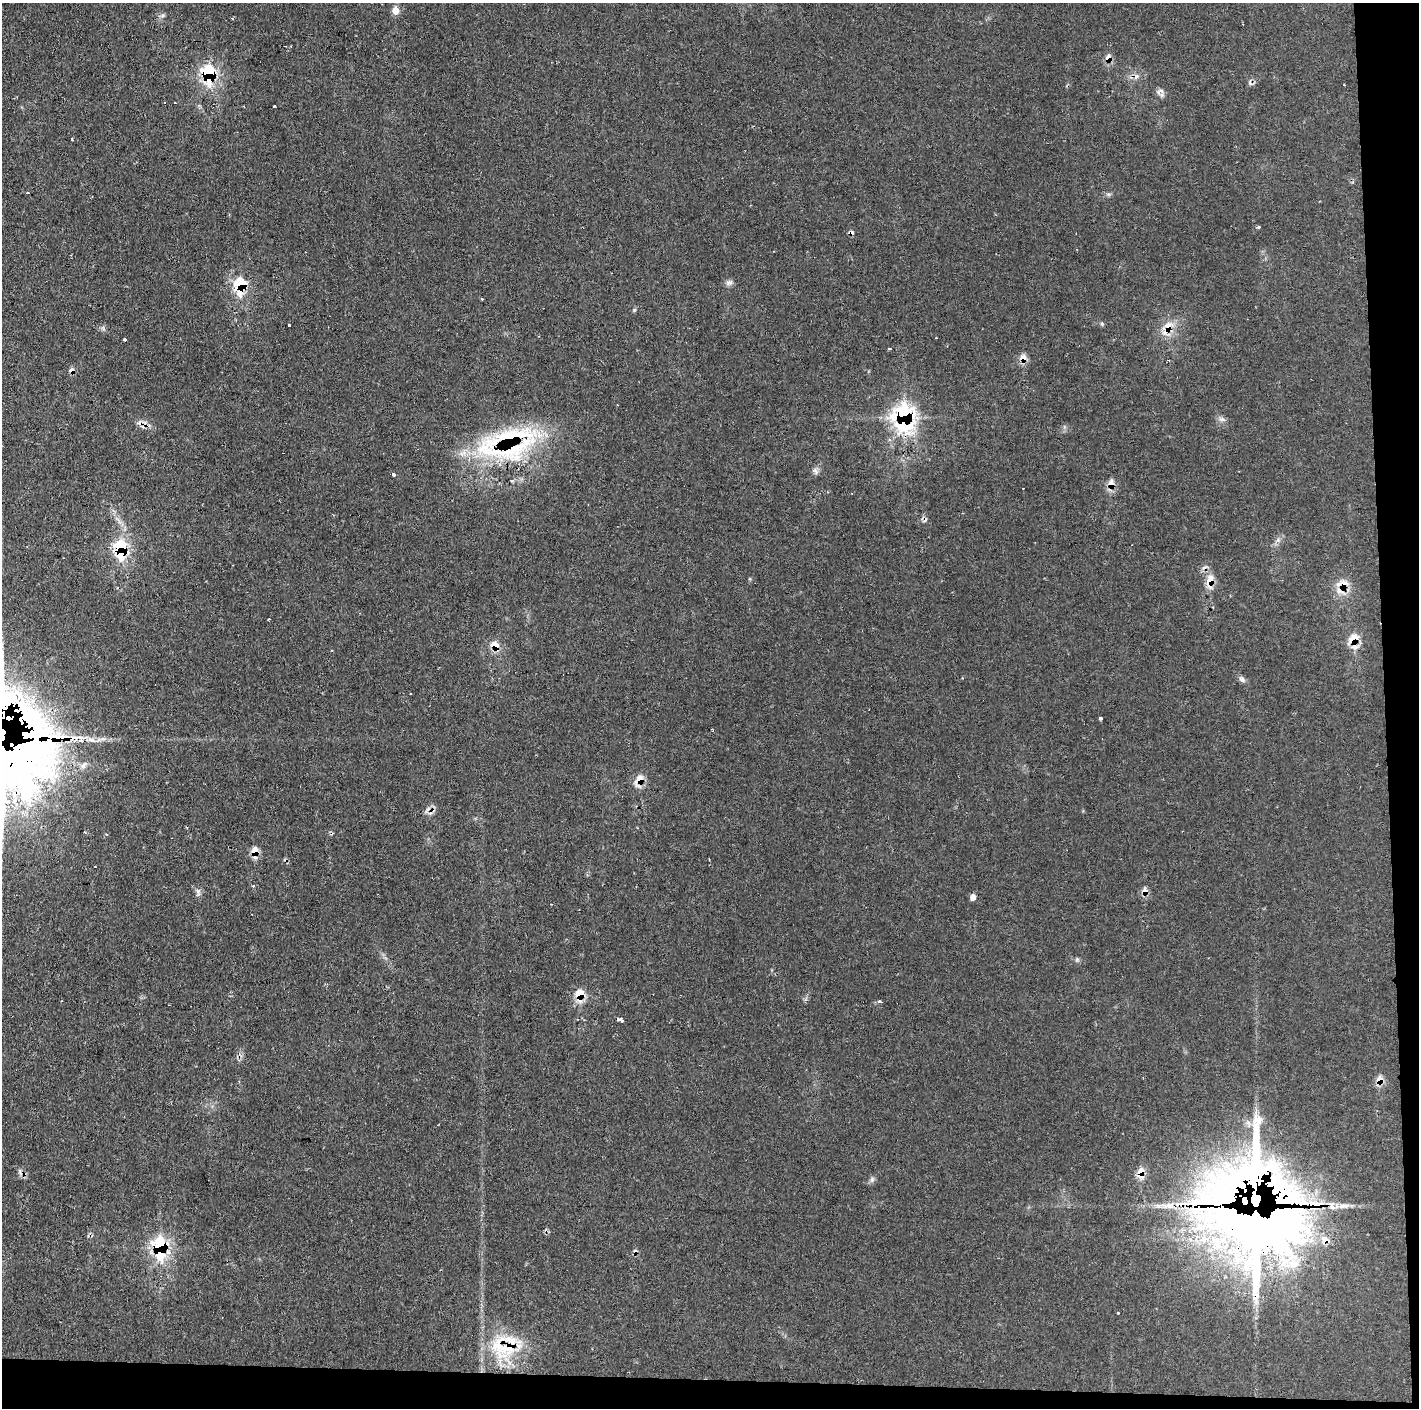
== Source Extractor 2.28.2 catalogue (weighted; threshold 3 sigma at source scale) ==
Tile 9 of 3 x 3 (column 3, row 3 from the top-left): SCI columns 2837-4253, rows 1-1406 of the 4253 x 4228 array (HDU 1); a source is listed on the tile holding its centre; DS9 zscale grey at full resolution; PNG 1421 x 1410 px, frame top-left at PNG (2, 3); no overlay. Shown black and unused: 5% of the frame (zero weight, under 2 of 3 exposures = <1% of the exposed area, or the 3 px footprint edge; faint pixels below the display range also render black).
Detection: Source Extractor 2.28.2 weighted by HDU 2 'WHT'; one run over the whole footprint, this tile lists its part. Background 0.0829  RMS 0.0063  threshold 0.0285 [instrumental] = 3 sigma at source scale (4.5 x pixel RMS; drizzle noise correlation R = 1.50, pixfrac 1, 0.05/0.05 arcsec/px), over >= 5 px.
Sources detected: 82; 16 cosmic-ray / hot-pixel residue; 2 long thin detections or spike segments (spike, bleed or trail) — not listed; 7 inside a brighter listed object's ellipse — not listed separately; the other 57 listed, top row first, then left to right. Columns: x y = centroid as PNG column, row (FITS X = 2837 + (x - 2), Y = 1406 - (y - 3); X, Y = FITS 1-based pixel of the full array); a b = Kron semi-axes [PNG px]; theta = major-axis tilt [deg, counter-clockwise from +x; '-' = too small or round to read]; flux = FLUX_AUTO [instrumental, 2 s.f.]
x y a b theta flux
396 11 5 4 - 12
232 18 3 3 - 0.67
1108 58 9 7 81 4.6
209 74 14 8 -88 49
1158 92 9 7 -83 2.2
175 103 3 2 - 0.49
274 106 3 2 - 1.1
72 139 3 3 - 1.2
1258 227 4 3 - 1.2
729 283 10 7 18 2.2
240 285 14 9 90 28
634 310 5 5 - 0.76
1102 324 6 4 -48 0.88
289 325 3 3 - 2
1168 326 18 12 43 9.1
124 340 3 3 - 1.4
889 349 4 3 - 3.1
1023 358 7 7 - 6.2
72 370 7 7 - 2.3
903 417 16 11 -85 130
1221 419 9 6 -7 2
508 443 82 42 15 110
815 471 11 6 -52 2.1
393 475 3 3 - 6.2
1111 484 9 7 86 6.3
1023 488 2 2 - 0.39
120 548 17 11 -89 38
1210 581 13 7 88 11
1344 583 14 11 -27 6.9
1354 640 13 8 -90 13
495 646 15 10 -51 6.5
962 678 4 3 - 0.5
1242 679 11 6 -44 2.1
1101 719 4 3 - 4
712 729 4 2 - 0.49
36 740 11 7 57 36
639 780 12 8 68 8.9
254 852 11 7 88 7.7
254 886 4 3 - 1.1
1145 891 9 7 -84 3.7
198 892 11 6 -82 2.2
973 897 5 4 - 4.6
1077 959 6 6 - 1.1
580 995 12 8 87 12
879 1002 4 3 - 3.5
618 1019 3 3 - 1.7
622 1021 4 3 - 2.9
1379 1080 9 8 - 6.1
1141 1173 11 7 83 8.6
872 1180 8 6 70 1.7
1255 1203 8 5 -89 2600
1167 1206 23 8 0 7.7
1332 1207 9 6 -19 3.3
1255 1223 86 55 -37 1800
160 1247 13 7 -88 76
1118 1313 3 3 - 2.2
503 1347 44 32 -9 43
Overlapping masked pixels (flux is a lower limit): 25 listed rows (the first 20) at x y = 1108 58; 209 74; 240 285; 1168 326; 1023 358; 72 370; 903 417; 508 443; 1111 484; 120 548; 1210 581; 1344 583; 1354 640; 495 646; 36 740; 639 780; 254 852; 1145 891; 580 995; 1379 1080